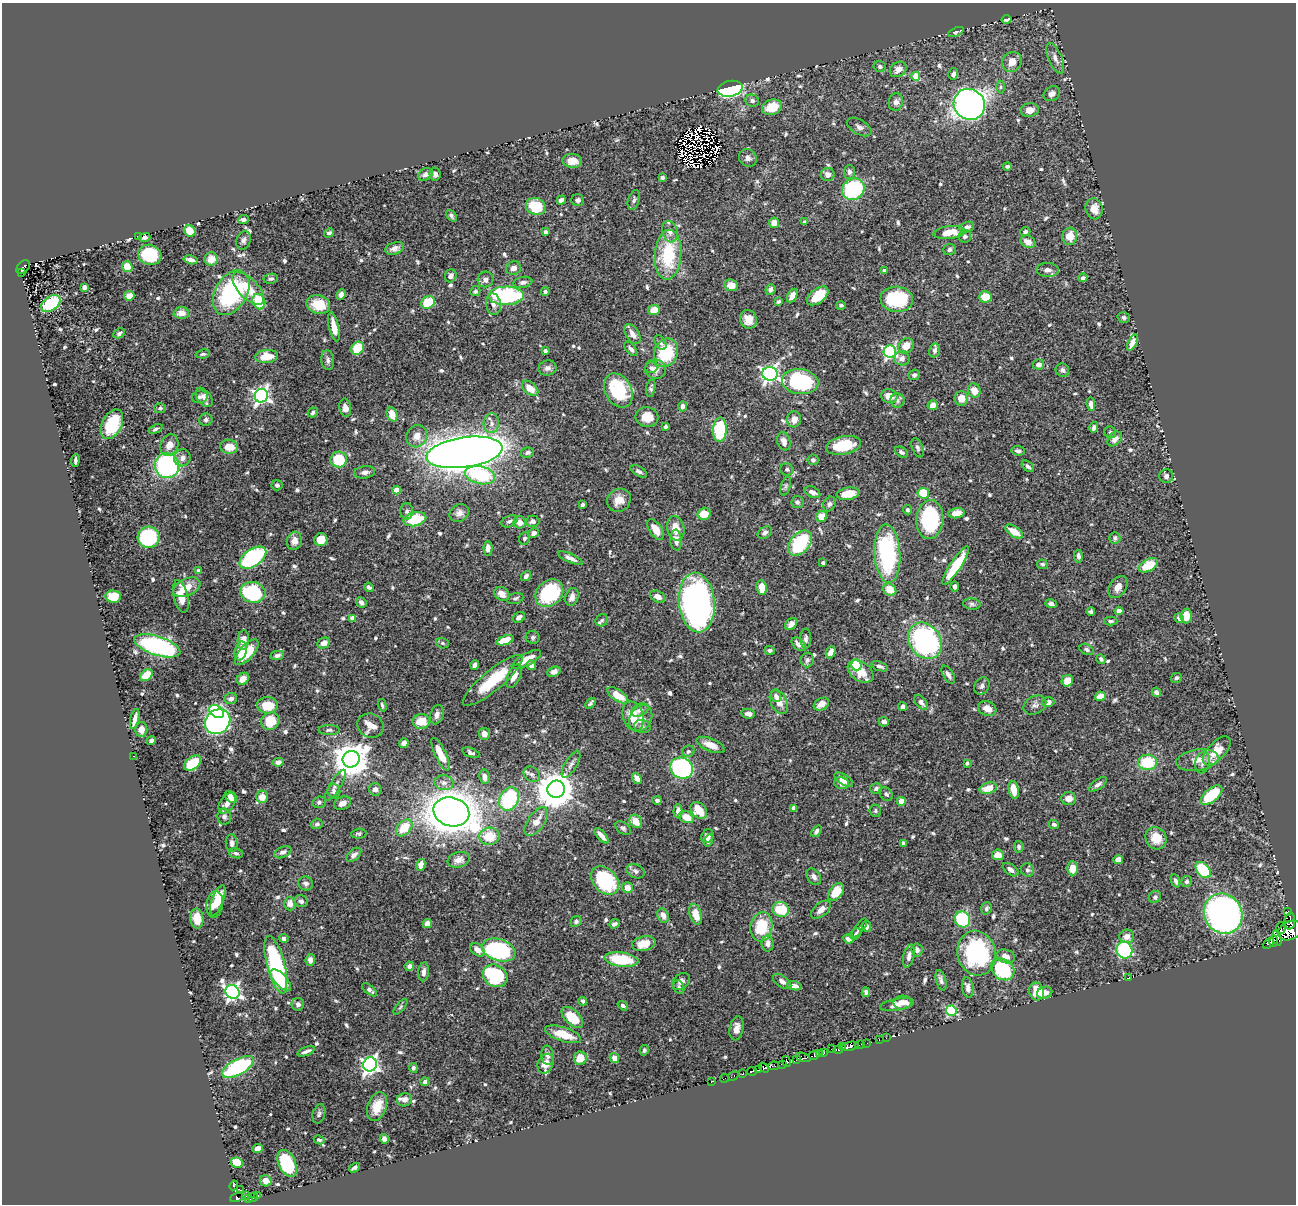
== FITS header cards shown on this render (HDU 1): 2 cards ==
NAXIS1  =                 1294
NAXIS2  =                 1202

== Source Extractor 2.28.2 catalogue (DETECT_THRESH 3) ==
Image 1294 x 1202 px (HDU 1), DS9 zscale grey, 1 PNG px = 1 image px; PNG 1298 x 1206 px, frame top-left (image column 1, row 1202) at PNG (2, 3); each listed source drawn as its Kron ellipse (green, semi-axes under 4 px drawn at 4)
Background 0.489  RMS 0.014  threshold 0.0432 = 3 sigma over >= 5 px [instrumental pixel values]
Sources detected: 742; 15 with non-positive FLUX_AUTO (blend fragments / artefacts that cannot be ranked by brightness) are neither listed nor drawn; of the other 727, the 500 brightest by FLUX_AUTO listed and drawn (227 fainter detections omitted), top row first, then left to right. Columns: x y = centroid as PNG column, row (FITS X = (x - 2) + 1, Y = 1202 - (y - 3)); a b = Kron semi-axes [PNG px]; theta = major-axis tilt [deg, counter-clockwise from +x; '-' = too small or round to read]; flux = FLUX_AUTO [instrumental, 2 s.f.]
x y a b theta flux
1007 19 5 3 - 3.4
956 32 8 4 22 2.1
1055 58 16 6 -66 5.5
1012 62 10 9 - 9.2
880 66 6 5 - 2.8
898 69 9 7 36 8
953 74 6 4 76 3.9
916 76 4 4 - 21
1001 87 6 4 89 2
730 89 13 7 11 170
1052 94 9 7 35 4.8
752 101 7 6 - 3
896 102 9 7 80 4.9
969 104 16 15 - 610
772 107 10 7 19 20
1030 110 9 7 11 8.4
859 127 13 7 -30 4.5
748 158 9 8 - 4.7
572 161 10 7 -5 7.9
1007 166 4 3 - 2
849 172 7 5 88 3.3
425 174 7 6 - 4.1
435 174 6 5 - 3.5
828 174 7 6 - 5.9
662 177 4 3 - 2.7
853 189 12 10 34 100
561 200 5 4 - 4.4
578 200 6 6 - 2.7
634 200 10 5 73 2.9
536 206 10 8 -21 34
1094 209 10 8 -77 10
451 216 6 4 -50 2.1
243 219 5 4 - 3.8
805 222 4 3 - 3.7
774 223 5 5 - 9.3
967 227 7 5 19 4.5
190 231 6 5 - 17
546 232 4 3 - 2.7
670 232 11 7 -74 5.5
949 232 16 6 6 22
1025 232 5 4 - 2.2
329 233 5 4 - 2.4
139 236 3 2 - 9.7
965 236 6 6 - 2.9
1070 236 8 7 - 14
145 237 6 4 14 2.7
243 240 9 7 68 3.7
1028 242 8 6 -29 8.8
395 248 10 6 16 4.8
949 250 6 5 - 2.7
150 255 12 10 -17 59
668 255 25 13 86 60
211 259 7 6 - 11
191 260 7 4 -14 5.7
23 267 8 5 46 42
127 267 5 5 - 17
513 268 8 6 23 4.9
1048 270 11 7 -1 4.6
884 271 4 4 - 2.5
21 273 3 2 - 9.7
451 276 6 5 - 3.9
1083 278 4 4 - 2.5
271 279 7 5 10 2.3
486 279 8 7 - 4.9
523 282 9 5 10 4
731 285 7 6 - 9.2
84 287 4 4 - 4.5
248 288 20 10 -46 23
770 289 6 5 - 3.7
475 291 5 5 - 2.2
545 292 4 4 - 2.2
231 293 24 16 60 110
341 295 5 4 - 4.1
129 296 5 4 - 11
506 296 18 9 1 120
792 296 7 4 63 7.3
818 296 12 7 37 26
985 297 6 5 - 17
897 299 16 12 -6 62
778 301 4 3 - 2.2
259 302 8 6 -67 38
428 302 7 6 - 33
51 303 11 7 36 60
493 304 11 7 -81 5.5
318 305 12 9 -17 26
841 305 4 3 - 2.1
654 310 6 5 - 14
181 313 7 6 - 8.7
1124 317 6 5 - 2.2
748 319 9 8 - 9.7
334 327 15 5 -78 12
119 333 6 4 27 2.4
632 334 11 6 -57 6.5
660 343 8 5 -61 2.8
1132 343 9 4 63 7.3
906 346 8 7 - 12
358 348 7 6 - 28
631 349 8 4 -50 3.5
934 350 7 5 77 3.6
545 351 4 3 - 2.2
890 352 6 6 - 190
666 353 14 12 71 50
203 354 7 4 7 2.1
267 356 11 6 5 18
902 358 8 7 - 4.7
328 360 10 6 -84 3.3
1039 365 5 5 - 4.2
547 368 9 7 9 4.1
651 368 6 5 - 2.6
655 369 10 9 - 7.5
1062 370 7 6 - 3.1
770 374 8 7 - 360
914 375 6 5 - 3.3
800 382 18 12 -7 93
530 388 9 6 -40 12
651 388 9 4 80 2.5
618 390 18 13 -61 59
974 390 7 6 - 12
261 396 7 6 - 350
889 396 8 7 - 12
200 397 8 6 14 3.6
204 397 11 6 -54 5.4
961 398 7 7 - 12
897 401 7 7 - 2.8
1091 404 7 4 -82 5.6
933 405 5 5 - 7.9
682 406 5 4 - 4
160 408 5 5 - 2.4
345 408 9 5 -80 6.6
313 413 5 4 - 2.1
392 414 7 5 -70 14
647 417 11 10 - 16
794 419 8 7 - 7.3
206 420 7 6 - 2.6
491 423 10 7 87 5.5
112 424 16 9 63 50
665 427 3 3 - 2.4
1094 427 5 4 - 3.2
156 429 7 4 22 2.2
720 430 12 7 88 79
1110 432 6 5 - 2
417 436 11 10 - 9.8
1115 439 8 6 46 5.5
784 441 9 6 -73 5.8
169 445 11 8 66 9.8
843 445 18 9 11 31
229 447 9 7 -5 13
917 448 10 5 -69 2.7
1018 451 6 4 -8 3.5
464 452 38 15 8 2100
902 452 7 5 -31 2.6
527 453 6 5 - 3.2
182 458 8 8 - 5.3
75 460 6 3 85 2.2
339 460 8 8 - 46
813 460 5 5 - 2.2
167 466 12 12 - 150
1028 466 7 4 -41 2.7
787 469 7 6 - 2.3
639 471 9 5 -31 2.8
365 472 10 6 7 4.3
480 475 15 9 -11 62
1166 476 7 7 - 3.8
277 485 5 5 - 2.5
786 486 10 4 72 2.3
397 490 4 4 - 16
812 492 8 5 -25 5.3
923 493 6 5 - 33
848 494 11 6 9 17
619 500 12 11 - 11
797 502 6 6 - 2.3
829 504 7 6 - 2.7
582 505 4 3 - 2.5
907 510 5 4 - 2.2
407 511 8 6 -88 3.2
459 513 10 8 34 5.4
957 513 8 5 9 12
704 514 6 6 - 16
822 517 6 5 - 12
415 519 11 7 13 40
930 519 19 13 85 98
509 521 8 5 26 3.1
533 521 7 6 - 3.9
520 522 6 6 - 6.7
676 528 12 8 -77 13
655 529 12 6 -57 14
1014 532 10 5 -31 15
534 533 5 4 - 5.3
765 533 8 5 32 3.3
149 537 11 10 - 86
1115 538 6 5 - 2.5
524 539 6 5 - 2.3
321 540 6 6 - 18
676 540 10 5 -85 7.4
294 541 9 7 74 7.4
800 543 14 9 48 63
488 548 7 4 -87 5.3
887 554 29 13 -86 110
1078 556 6 4 -85 3
253 558 15 8 34 130
571 558 13 4 -24 5
823 563 3 3 - 2.4
1042 564 5 4 - 2
1148 565 10 6 28 29
956 566 22 5 57 41
198 570 4 3 - 2
526 576 5 4 - 3.2
955 586 5 4 - 2.9
187 587 14 8 25 16
369 587 5 4 - 2.2
1118 587 12 8 56 7.9
762 588 7 5 -83 14
890 590 7 5 -36 16
253 592 12 10 -10 66
549 593 15 12 42 77
502 594 8 6 -36 8.9
113 596 8 6 -6 23
181 596 16 7 -76 14
572 597 9 6 71 5.7
658 597 8 5 -25 7.3
515 598 8 5 18 2.5
361 602 5 4 - 3.9
697 603 30 18 -84 420
972 604 9 5 -7 2.4
1051 604 6 4 -17 2.7
1119 611 4 4 - 5.7
1091 612 4 4 - 3.1
1186 616 7 5 87 12
519 617 6 5 - 5.4
352 618 4 4 - 7.9
1179 618 5 4 - 3
602 620 6 5 - 2
1111 621 6 4 -2 2.4
791 624 7 5 45 6.1
533 637 7 6 - 2.4
806 639 10 5 89 2.9
243 640 10 5 87 9
505 640 9 4 20 21
925 641 19 15 -54 220
324 643 6 5 - 8.2
442 643 6 5 - 2.1
798 644 8 5 -44 4.7
157 646 24 9 -18 200
1087 649 7 5 -28 2.2
770 650 5 4 - 2.6
241 651 9 6 76 15
247 652 16 7 48 27
831 652 6 4 65 4.9
277 655 7 4 11 3.5
1101 659 5 4 - 2.6
526 660 16 6 29 16
807 660 7 6 - 3.3
475 665 5 4 - 2.9
531 665 5 4 - 5.2
856 665 5 5 - 55
880 666 9 4 -20 2.8
860 671 14 9 -34 14
554 672 7 5 21 5.1
146 675 7 5 39 23
948 675 10 5 -58 3.8
514 676 13 6 65 10
1176 678 5 5 - 2.3
243 679 7 5 44 9
493 680 38 10 40 44
1067 681 6 5 - 9.7
982 686 9 7 61 3.2
1156 692 5 4 - 3.3
618 695 12 5 -33 19
776 696 6 5 - 3.7
1100 696 5 4 - 13
231 699 6 5 - 4.3
779 702 13 8 -64 8.7
921 702 8 5 -50 4.1
1048 702 6 5 - 6
590 703 6 3 49 2.2
821 704 8 6 31 8.1
267 705 10 8 1 22
382 705 6 3 -74 2
1035 705 12 8 28 4.7
903 707 4 4 - 4.5
987 708 9 7 -25 8.4
640 710 9 6 26 4
216 711 8 5 -37 100
748 714 7 5 -10 4.1
437 715 10 6 72 4.7
633 716 15 10 -72 21
641 718 14 10 60 8.4
135 719 10 3 76 5.8
270 721 9 8 - 25
421 721 9 7 6 17
218 722 13 11 41 400
884 722 5 5 - 4.1
370 726 13 12 - 12
642 726 8 6 -12 2.7
141 729 7 6 - 7
329 730 10 5 1 2.4
484 734 6 5 - 7.9
151 741 5 3 - 2.7
404 743 5 5 - 5.1
711 745 15 6 -22 9.5
688 751 6 5 - 2.1
1217 751 18 9 47 20
471 753 9 4 -20 2.4
441 754 18 5 -64 19
133 756 2 2 - 5.3
351 759 8 8 - 2300
1197 760 21 10 9 13
278 762 5 4 - 4.6
1148 762 9 7 3 43
193 763 10 6 38 39
967 763 4 3 - 2.8
1203 763 11 7 77 4.3
571 764 15 6 60 4.6
682 768 11 10 - 210
532 774 9 7 -42 3.3
484 777 7 5 -80 5.8
637 778 6 4 -52 5.2
844 780 10 5 -33 7.3
444 783 9 7 -9 5
841 783 7 6 - 8.3
1098 784 10 5 35 3.4
335 785 18 5 59 4.7
988 788 9 5 16 15
375 789 6 6 - 4.2
556 789 9 8 - 2700
876 789 6 5 - 3.2
1014 790 9 5 -79 15
334 791 7 6 - 3.6
886 794 7 6 - 2.6
1211 795 13 6 40 48
231 797 7 5 -43 5.6
262 797 6 6 - 11
1069 798 7 6 - 7.1
509 799 12 9 62 72
657 800 5 4 - 2.2
901 801 4 4 - 17
319 802 7 5 16 2.5
227 803 11 7 57 6.4
342 803 9 6 23 5.7
794 808 4 4 - 4.2
699 810 9 7 -47 17
678 811 7 4 87 5.6
875 811 6 5 - 2.1
451 812 18 14 -15 1700
224 817 8 7 - 2.7
686 817 8 5 -24 12
636 821 7 6 - 14
536 822 17 8 54 12
317 824 5 5 - 2.7
1054 824 5 4 - 2.8
404 828 10 6 47 23
623 828 9 5 -38 2.3
816 831 6 4 49 3.1
359 834 8 5 2 2.1
489 836 10 8 5 22
601 836 9 3 -49 6.9
707 836 7 6 - 6.5
1156 838 11 10 - 18
708 840 6 4 75 3.1
232 843 9 6 -86 4.3
903 843 4 3 - 2.9
1019 847 6 4 -82 2.9
283 852 9 5 23 3.5
236 853 7 5 -11 2.2
354 855 9 5 42 5
998 855 6 5 - 9.6
459 860 11 7 16 5.9
1118 860 5 4 - 8.1
421 865 6 4 78 6.6
1072 868 7 5 -90 12
1011 870 9 5 -36 3.5
1027 870 7 6 - 3.2
1203 870 9 6 -49 56
636 871 9 6 -23 3.4
814 877 9 6 -55 3.7
605 881 16 12 -50 77
1175 881 7 4 -68 3.1
1187 881 5 5 - 2.5
306 884 7 6 - 3.1
627 888 5 5 - 10
836 892 10 6 52 19
1155 897 6 6 - 2.8
218 900 16 6 70 17
301 901 6 6 - 3
215 904 13 8 83 16
290 904 6 5 - 7.2
986 908 6 5 - 2.6
781 909 8 7 - 42
821 910 11 6 40 7.1
1287 912 3 2 - 20
696 914 10 6 -73 15
1223 914 20 18 -57 490
663 915 7 5 -65 7.6
197 919 10 6 -85 15
962 919 8 7 - 67
576 921 6 5 - 2.5
1290 921 8 5 87 220
427 924 4 4 - 10
614 924 5 4 - 3
866 926 5 4 - 3.5
761 927 14 11 80 39
860 928 11 4 53 2.4
1281 928 6 4 89 110
1290 931 13 9 24 760
856 934 6 4 48 2.3
1127 936 7 7 - 6.8
284 938 5 4 - 3.3
1277 938 8 3 -75 270
848 939 5 4 - 4.8
1273 941 6 3 76 130
1268 943 6 4 39 140
644 944 12 7 14 17
768 944 8 6 89 5.2
477 950 8 5 -38 7
499 950 17 11 -18 130
917 950 6 5 - 3.8
1124 950 8 8 - 97
977 953 22 19 -77 120
909 956 12 5 77 5.1
1006 956 9 6 -16 7.5
621 959 17 7 -7 48
310 960 6 4 83 6.1
276 965 30 8 -75 140
409 966 5 4 - 2.9
1003 969 12 10 -36 74
424 972 9 5 85 5.1
495 976 13 10 -33 88
1129 978 3 2 - 9.9
281 980 14 6 -47 22
941 980 10 5 -75 3.2
681 981 10 7 38 4.8
782 981 10 5 -36 4.5
794 986 7 4 -13 4.1
679 987 7 5 -65 2
968 988 10 5 -79 5.1
369 990 9 4 -39 3.2
233 992 7 6 - 360
866 992 5 4 - 2.9
1037 992 9 7 -76 18
1045 993 8 5 19 7.9
583 1001 4 3 - 2.8
902 1002 9 7 1 6.8
298 1004 6 6 - 3.8
897 1004 17 6 10 11
623 1006 6 4 -35 2.5
400 1007 9 4 51 2
951 1011 5 5 - 96
572 1017 13 7 -44 29
736 1028 12 7 77 8.1
563 1034 19 7 -18 23
886 1038 2 2 - 2.5
879 1040 3 2 - 15
867 1043 3 2 - 2.8
860 1045 5 2 - 2.6
850 1046 9 4 11 110
843 1047 2 2 - 41
831 1049 2 2 - 4.6
644 1050 5 4 - 2.4
838 1050 5 3 - 74
306 1051 9 3 23 3.8
824 1052 4 3 - 37
819 1054 4 3 - 49
548 1055 10 6 -84 4
814 1055 6 3 27 220
803 1057 7 3 -20 98
580 1058 7 6 - 14
614 1058 5 4 - 6.3
796 1060 3 3 - 81
786 1061 6 3 -66 160
370 1064 7 6 - 380
545 1064 10 7 67 9.2
782 1064 3 2 - 44
773 1066 5 3 - 5.7
238 1067 17 7 29 110
413 1068 5 4 - 2.3
764 1068 6 3 -36 43
759 1070 3 3 - 56
752 1071 5 3 - 98
743 1074 3 3 - 53
733 1076 5 3 - 7.3
724 1078 4 2 - 9.3
425 1082 4 3 - 3.5
711 1082 3 2 - 5.1
404 1100 7 6 - 5.3
377 1106 15 9 70 20
319 1114 10 6 74 2.8
384 1139 5 4 - 4.8
319 1140 5 4 - 2
257 1149 5 4 - 7.4
237 1163 6 5 - 28
287 1163 14 8 -65 75
354 1168 6 4 34 2.6
266 1181 6 5 - 8.3
234 1185 5 4 - 20
240 1190 3 2 - 36
257 1195 3 3 - 50
246 1196 4 3 - 48
237 1197 7 3 21 25
253 1197 5 3 - 120
249 1199 4 3 - 37
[227 fainter detections neither listed nor drawn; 15 non-positive-flux detections neither listed nor drawn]